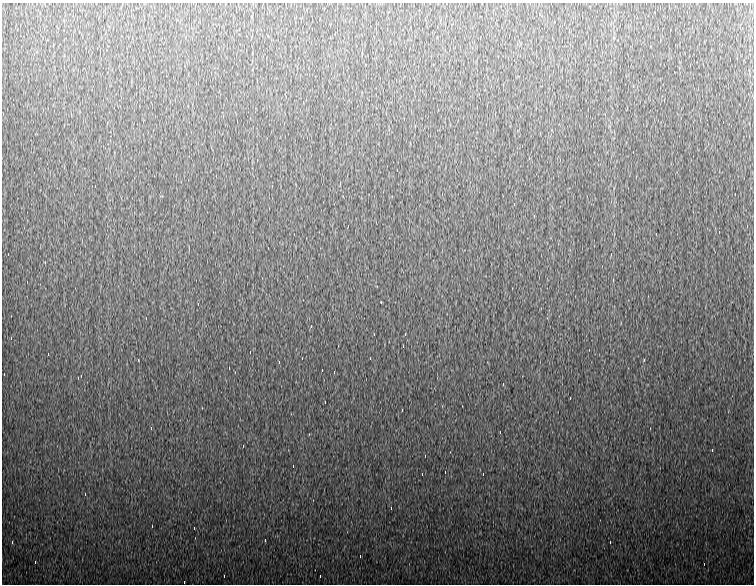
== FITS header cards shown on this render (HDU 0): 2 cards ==
NAXIS1  =                  752
NAXIS2  =                  582

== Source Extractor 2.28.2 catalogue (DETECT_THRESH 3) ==
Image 752 x 582 px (HDU 0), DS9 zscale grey, 1 PNG px = 1 image px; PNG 756 x 586 px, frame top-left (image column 1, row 582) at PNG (2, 3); no overlay
Background 955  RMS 19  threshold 55.9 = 3 sigma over >= 5 px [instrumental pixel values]
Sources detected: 80; all 80 listed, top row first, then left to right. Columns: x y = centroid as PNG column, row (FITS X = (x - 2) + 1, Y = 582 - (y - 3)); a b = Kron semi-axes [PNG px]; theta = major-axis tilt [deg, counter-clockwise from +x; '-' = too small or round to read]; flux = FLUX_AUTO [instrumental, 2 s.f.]
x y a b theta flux
226 12 4 2 - 4500
536 12 3 2 - 4300
497 24 3 2 - 1700
564 24 4 2 - 4500
658 28 3 2 - 1100
742 28 3 2 - 5400
404 42 4 2 - 5200
34 54 3 3 - 2600
514 60 3 2 - 13000
679 68 3 2 - 3100
674 72 3 2 - 110000
396 80 4 2 - 5500
491 86 4 2 - 5100
633 86 4 2 - 4800
664 100 4 2 - 11000
303 102 3 2 - 3000
723 122 3 2 - 4800
593 124 4 2 - 11000
415 126 3 2 - 2000
522 146 3 2 - 6000
529 158 4 2 - 5000
257 160 3 2 - 3600
397 170 3 2 - 2500
95 186 2 2 - 820
272 186 4 2 - 4300
442 194 4 3 - 1200
735 194 3 2 - 24000
514 204 3 3 - 730
534 216 4 2 - 8700
348 226 3 2 - 4200
747 226 3 2 - 2300
719 232 3 2 - 6600
294 234 3 2 - 1000
656 234 3 2 - 2300
268 248 3 2 - 4300
8 254 3 2 - 3200
611 254 3 2 - 5100
27 282 3 2 - 3900
381 302 3 2 - 4800
198 304 4 2 - 5700
311 326 4 2 - 4800
405 334 4 2 - 4700
11 338 4 2 - 17000
403 346 4 2 - 4400
250 352 3 2 - 4800
48 354 3 2 - 3500
302 358 2 2 - 720
370 358 3 2 - 7300
138 360 4 2 - 4500
644 360 4 2 - 5600
279 362 3 2 - 2600
229 368 3 2 - 5000
322 370 3 2 - 5000
4 374 3 2 - 4900
81 376 4 2 - 4400
503 384 4 2 - 5500
570 398 3 2 - 5700
325 402 3 2 - 4700
402 410 4 2 - 5200
151 428 4 2 - 6100
500 432 3 2 - 2600
243 446 4 2 - 4500
712 450 3 2 - 5700
425 456 4 2 - 5200
293 466 3 2 - 4600
445 472 3 2 - 5100
422 474 3 2 - 3100
483 474 3 2 - 39000
85 494 3 2 - 2700
391 508 4 2 - 4900
152 526 4 2 - 4700
194 528 3 2 - 1900
265 540 3 2 - 1200
12 542 4 2 - 10000
610 542 3 2 - 5100
360 556 3 2 - 4300
35 562 4 2 - 4800
224 576 3 2 - 4900
320 576 3 2 - 2300
184 582 3 2 - 1700